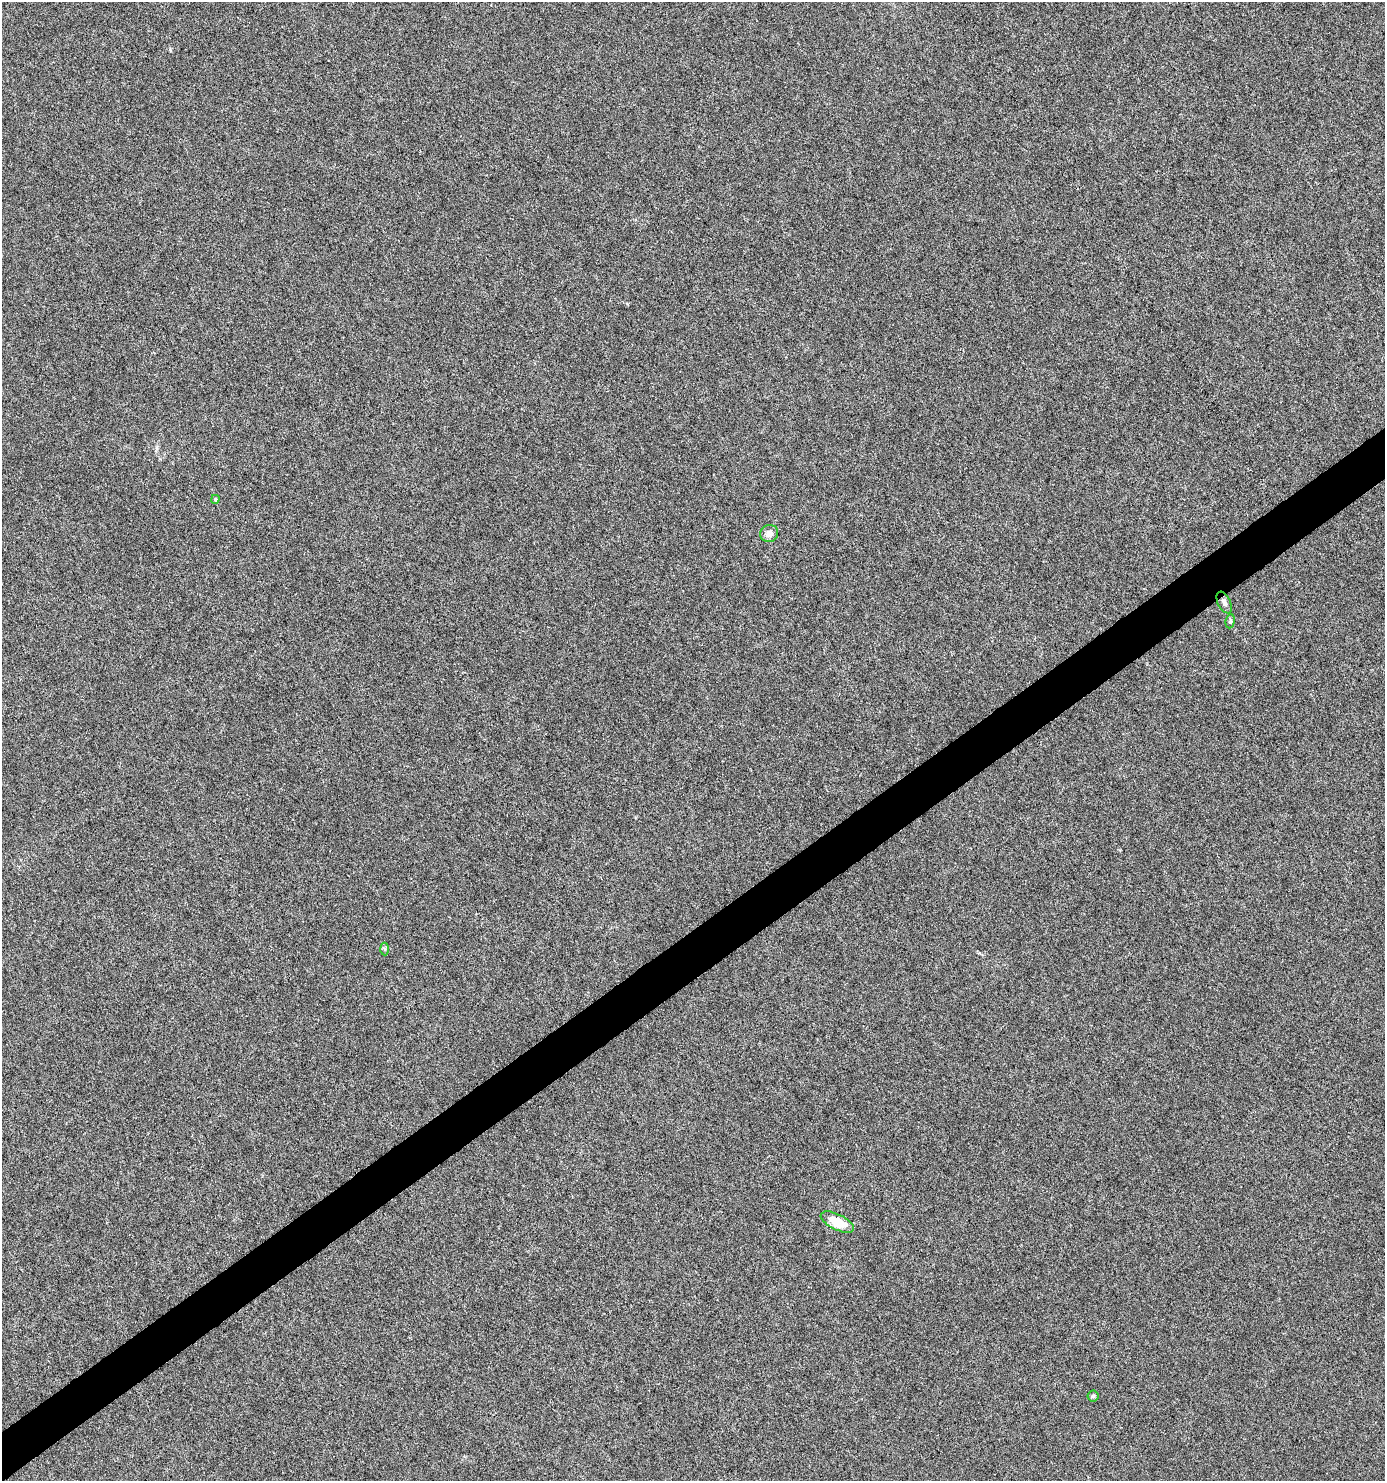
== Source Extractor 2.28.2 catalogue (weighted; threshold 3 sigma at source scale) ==
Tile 7 of 4 x 4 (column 3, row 2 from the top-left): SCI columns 2952-4334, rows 2960-4438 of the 5840 x 5920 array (HDU 1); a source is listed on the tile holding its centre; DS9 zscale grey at full resolution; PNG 1387 x 1483 px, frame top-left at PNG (2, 2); each listed source drawn as its Kron ellipse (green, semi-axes under 4 px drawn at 4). Shown black and unused: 3% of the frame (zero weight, under 4 of 8 exposures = <1% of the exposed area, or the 3 px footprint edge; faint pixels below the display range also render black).
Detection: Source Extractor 2.28.2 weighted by HDU 2 'WHT'; one run over the whole footprint, this tile lists its part. Background 9.40e-04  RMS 0.0014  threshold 0.00576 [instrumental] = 3 sigma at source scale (4.09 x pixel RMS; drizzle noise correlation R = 1.36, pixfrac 0.8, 0.0396/0.0396 arcsec/px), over >= 5 px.
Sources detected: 7; all 7 listed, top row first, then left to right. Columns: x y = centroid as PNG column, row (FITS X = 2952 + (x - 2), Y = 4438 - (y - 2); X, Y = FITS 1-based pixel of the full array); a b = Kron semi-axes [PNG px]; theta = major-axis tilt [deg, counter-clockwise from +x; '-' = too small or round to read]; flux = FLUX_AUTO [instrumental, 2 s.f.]
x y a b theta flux
215 499 4 3 - 0.15
769 533 9 8 - 0.84
1224 602 11 6 -64 0.51
1230 621 7 4 82 0.21
385 949 6 4 -87 0.18
837 1222 18 8 -26 2.7
1093 1396 5 5 - 0.2